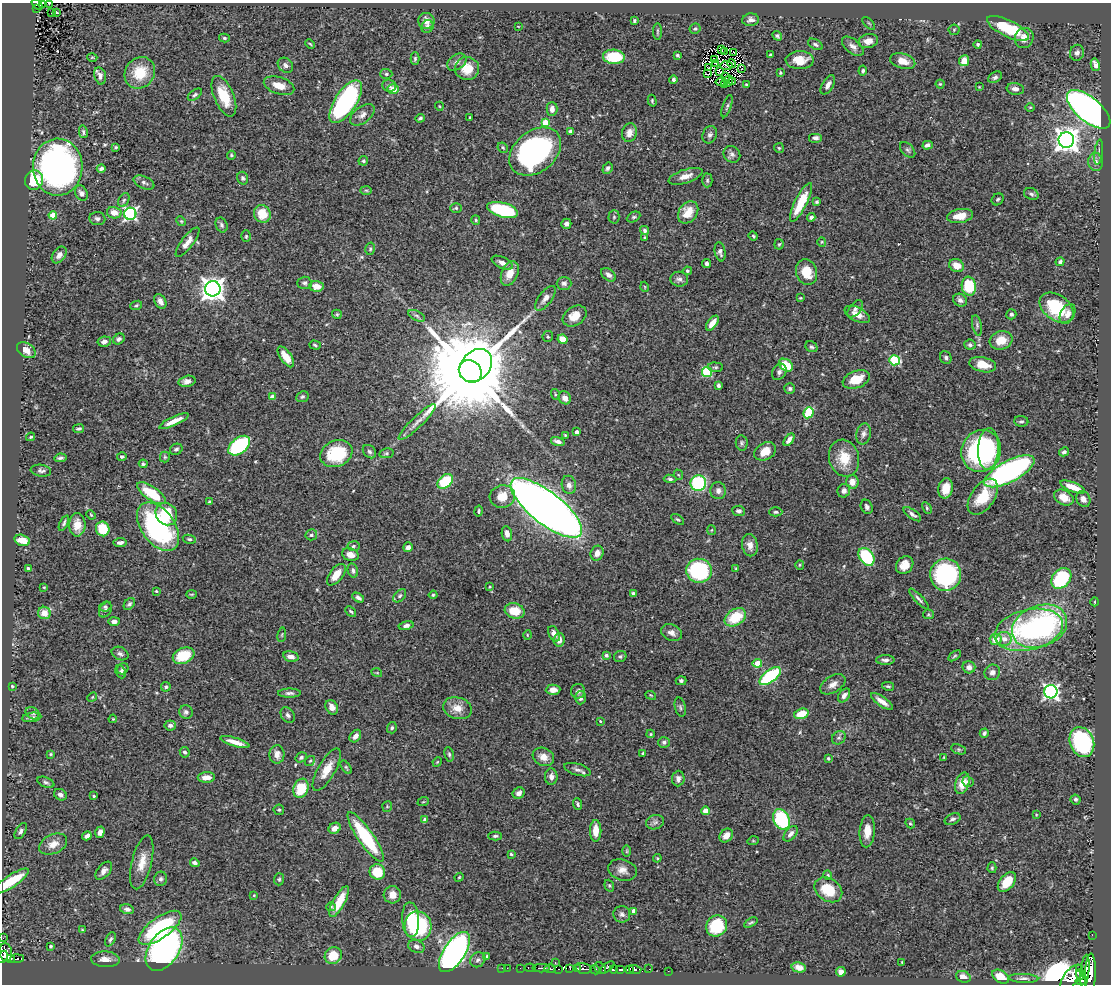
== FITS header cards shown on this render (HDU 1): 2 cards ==
NAXIS1  =                 1109
NAXIS2  =                  982

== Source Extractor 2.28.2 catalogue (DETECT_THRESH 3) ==
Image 1109 x 982 px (HDU 1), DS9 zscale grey, 1 PNG px = 1 image px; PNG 1113 x 986 px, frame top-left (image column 1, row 982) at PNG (2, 3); each listed source drawn as its Kron ellipse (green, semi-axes under 4 px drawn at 4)
Background 0.728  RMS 0.026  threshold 0.0789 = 3 sigma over >= 5 px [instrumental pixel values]
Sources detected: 479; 2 with non-positive FLUX_AUTO (blend fragments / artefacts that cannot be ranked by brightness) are neither listed nor drawn; the other 477 listed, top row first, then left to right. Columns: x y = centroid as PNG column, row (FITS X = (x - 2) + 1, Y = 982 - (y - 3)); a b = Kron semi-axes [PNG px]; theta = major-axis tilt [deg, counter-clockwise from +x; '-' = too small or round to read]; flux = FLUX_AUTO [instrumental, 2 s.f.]
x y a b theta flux
42 3 4 2 - 10
49 3 4 2 - 10
37 4 6 3 -42 53
37 9 3 2 - 15
51 12 3 2 - 2.5
57 12 3 2 - 1.6
634 20 3 3 - 2.4
751 20 8 6 5 7.8
426 21 8 8 - 17
869 23 8 3 -45 1.8
518 26 3 2 - 0.92
427 27 6 6 - 6.5
1008 28 23 8 -26 84
695 29 5 5 - 2.7
954 30 5 5 - 2.3
657 31 8 4 90 2.7
777 36 5 3 - 3.5
224 38 5 4 - 2.9
1024 38 10 9 - 15
868 41 10 7 14 13
310 44 5 3 - 1.7
815 44 8 5 -28 4.2
978 44 4 4 - 3.9
853 46 13 7 -38 9.4
721 50 4 2 - 1.6
725 52 3 2 - 1.9
734 52 3 2 - 1.1
1077 53 8 7 - 7
677 55 4 3 - 3.2
771 55 3 3 - 2.5
92 57 5 3 - 1.7
614 57 11 7 -4 64
415 59 6 4 90 2.8
714 59 3 2 - 1.9
800 60 14 9 0 27
903 61 13 7 -16 18
964 61 5 5 - 22
457 62 10 7 35 8.9
716 63 4 2 - 1.7
732 64 5 2 - 0.053
285 65 8 7 - 6.2
727 65 6 2 -7 1.2
1095 65 6 4 -77 9.9
467 68 12 11 - 34
708 68 4 2 - 1.7
742 69 3 2 - 2.8
719 71 4 2 - 0.43
863 71 5 4 - 3.2
140 73 16 14 51 51
780 73 4 3 - 2.2
386 74 6 5 - 3.2
708 74 3 2 - 1.8
100 76 9 5 -76 7.5
726 76 3 2 - 1.1
995 77 7 5 33 4.3
673 80 4 4 - 4.2
728 81 6 3 64 1.2
721 82 5 2 - 3.2
732 82 2 2 - 1.2
724 84 3 2 - 1.4
746 84 4 3 - 1.6
940 84 4 4 - 2.1
828 85 11 5 59 8.4
279 86 16 8 -18 21
389 86 7 6 - 5.1
979 87 3 2 - 1.2
393 89 5 5 - 19
1015 89 8 5 -8 8.4
195 95 8 4 36 3.5
224 96 21 10 -67 47
652 101 6 3 -74 2.1
346 102 25 10 57 340
439 106 4 3 - 1.5
727 106 11 4 71 3.8
1030 107 5 3 - 1.7
552 109 7 5 90 10
1089 109 26 12 -40 1000
362 115 14 8 38 10
470 117 4 2 - 1.6
420 118 5 3 - 3.3
545 123 4 4 - 36
570 131 4 3 - 3.6
83 132 6 3 -78 3.3
629 133 9 7 76 12
710 135 9 7 66 6
816 138 7 5 0 6.2
1066 140 8 8 - 1700
928 145 5 4 - 6.4
116 147 3 3 - 2.3
503 148 5 4 - 3.4
779 148 5 5 - 2.3
908 150 9 5 -45 4.4
535 151 29 20 39 400
1099 152 13 3 82 4.4
732 154 9 7 -44 5.9
231 155 4 4 - 2.1
363 161 5 4 - 2.6
1096 162 9 7 -84 8.5
58 167 28 25 89 680
608 168 6 4 58 3.8
101 169 4 3 - 4.8
685 176 17 6 18 15
243 178 6 5 - 4
34 180 10 9 - 59
707 180 7 5 89 3
144 182 11 6 -24 5.5
366 190 6 4 -2 2.5
81 193 8 6 -63 6.6
1031 194 7 5 -23 4.3
998 199 6 5 - 3.1
124 200 7 5 60 3.6
801 202 21 6 63 59
817 202 3 3 - 2.6
456 208 6 5 - 3
502 210 16 7 -15 130
688 212 12 9 54 30
114 213 7 5 -13 17
130 214 6 6 - 390
262 214 9 8 - 38
53 215 4 4 - 47
960 216 13 7 9 23
614 217 6 5 - 3.2
634 217 7 5 26 2.8
811 217 4 4 - 4.9
97 219 8 6 -6 5.6
476 220 5 4 - 2.1
181 221 5 4 - 2.1
566 224 5 5 - 5.4
222 225 7 5 -67 4.4
645 230 5 4 - 3.9
246 236 6 4 88 2.7
753 236 4 3 - 2.2
644 237 3 2 - 1.7
187 242 18 6 53 14
822 242 4 4 - 1.8
779 244 5 4 - 2.3
370 249 6 5 - 3
720 252 9 5 -80 6.4
59 255 9 6 54 7.5
1060 262 4 4 - 5
502 263 11 5 -26 8.8
707 263 4 4 - 4.4
957 266 7 6 - 19
687 271 4 4 - 2.7
806 272 13 10 -73 34
510 274 13 8 67 19
608 275 8 5 -38 6.8
679 279 9 7 -6 6.6
304 283 7 6 - 4
564 283 7 6 - 5.7
316 286 7 5 -4 19
969 286 9 7 -81 74
645 287 5 3 - 1.4
213 289 7 7 - 1500
545 298 14 6 52 12
800 298 3 3 - 1.6
960 300 7 6 - 7
160 301 8 5 -61 9.8
136 305 6 4 21 2.4
1057 308 19 12 -36 86
855 309 10 5 50 6
337 314 5 4 - 2.1
857 314 13 7 -27 17
1011 314 5 5 - 3.7
1067 314 11 7 62 9.7
417 316 9 5 -28 4.7
575 316 13 9 33 26
712 323 9 4 53 17
977 325 10 4 -78 4.2
548 337 5 5 - 2.6
119 339 6 5 - 4.7
563 339 5 4 - 21
1001 340 11 9 17 30
104 342 7 5 9 7.7
315 345 6 3 -17 2.7
970 345 6 5 - 4.4
811 347 6 5 - 3.4
26 350 10 6 -33 14
286 357 12 5 -56 24
946 358 6 5 - 4
894 360 5 5 - 98
786 365 8 5 -37 46
983 365 13 7 -12 31
476 366 18 14 47 4100
715 367 8 5 -3 3.3
470 371 12 10 -41 47000
707 372 5 5 - 110
779 372 9 6 57 5.6
856 379 14 8 21 36
187 381 8 5 13 9.5
718 385 4 3 - 3.6
790 389 5 5 - 4
555 394 5 3 - 1.7
272 397 4 4 - 15
302 397 6 5 - 4
565 398 7 6 - 9.4
808 413 6 5 - 75
174 421 16 4 24 19
1021 421 7 5 -6 3.8
417 422 25 5 44 14
79 429 5 4 - 3.6
577 432 4 3 - 7.2
863 434 11 7 77 7.2
565 435 3 3 - 1.7
31 437 4 3 - 2.4
789 440 7 3 52 7.4
558 441 7 4 -18 7.1
742 443 7 6 - 3.7
239 446 12 7 38 180
176 449 6 5 - 4.7
988 449 21 10 87 160
765 451 11 8 27 24
981 451 21 19 62 260
369 452 7 6 - 4.6
1064 452 5 4 - 4.2
336 453 16 13 21 90
386 453 7 5 10 3.3
122 457 5 4 - 2.7
165 457 5 5 - 2.4
60 458 6 3 6 3.9
844 458 19 15 -74 41
143 464 4 4 - 2.9
41 471 10 6 -8 5
1009 471 28 10 28 430
679 475 5 3 - 1.7
670 479 6 4 -7 3.7
445 481 9 6 41 75
852 482 7 6 - 13
698 483 8 7 - 160
569 485 9 7 -78 9.7
1073 487 13 5 -21 22
946 488 10 7 77 30
718 491 8 8 - 7.7
844 491 7 6 - 6.6
151 493 16 6 -35 65
502 496 13 11 12 30
983 497 20 11 55 50
1064 497 10 7 -28 19
1083 499 8 6 -60 10
210 502 4 3 - 3.1
867 507 7 5 -62 5.8
546 508 44 16 -38 2700
927 508 6 4 -62 2.6
478 511 6 4 79 2.5
739 511 6 5 - 5
776 512 6 4 0 3.6
166 514 12 10 -52 59
912 514 10 4 -36 6
91 515 5 3 - 1.6
678 519 7 3 -34 2.6
64 523 8 4 65 3.4
77 525 11 8 -90 20
158 527 27 16 -54 300
103 529 7 6 - 47
712 530 5 3 - 1.6
507 534 8 5 -80 8.8
311 535 6 5 - 3.9
189 539 6 4 -10 3.3
22 540 8 5 -16 24
120 542 6 4 6 6.1
750 545 11 8 -80 13
353 546 6 5 - 3.4
408 547 5 4 - 7.7
597 553 7 6 - 11
350 555 8 6 -17 15
866 557 10 6 -53 110
800 565 5 4 - 2
905 565 9 8 - 22
736 568 3 2 - 1.4
28 569 4 3 - 3.2
353 570 7 5 -75 4.8
699 571 12 12 - 180
336 575 13 6 52 24
946 575 16 15 - 230
1061 578 11 8 49 130
44 587 3 3 - 1.5
490 587 4 3 - 1.5
156 591 4 3 - 1.6
191 594 5 3 - 1.7
633 594 4 3 - 3.5
433 595 4 4 - 2.4
400 596 8 5 45 4
358 598 6 4 -30 5.6
919 599 13 3 -47 4.8
1095 602 4 4 - 2.1
129 604 7 5 48 3.9
105 607 6 5 - 3.2
105 610 8 6 58 3.9
351 611 6 4 -44 2.7
515 611 10 7 -17 36
44 613 6 6 - 20
928 614 5 4 - 2.4
735 617 11 8 32 61
114 621 6 4 1 7.1
406 625 7 4 12 6.8
1039 626 28 20 21 350
1029 630 35 20 13 230
671 633 11 8 -24 10
554 634 8 5 -61 9.3
282 635 7 3 81 1.8
527 635 5 3 - 1.6
996 639 6 5 - 22
1004 639 7 7 - 11
559 640 7 5 83 10
120 654 9 6 -24 5.3
606 655 4 4 - 3.7
184 656 11 8 22 59
620 656 6 5 - 3.6
955 656 7 4 34 2.6
291 657 8 5 -15 11
885 660 9 5 -1 5.6
757 663 4 4 - 43
969 667 6 6 - 8.7
123 669 6 5 - 3.3
121 672 7 5 -65 3.9
992 672 8 7 - 8.9
377 673 5 3 - 1.6
770 676 12 6 37 160
681 681 5 4 - 3.5
833 684 14 8 32 12
12 686 4 3 - 2.1
888 686 6 3 -13 2.6
166 687 5 4 - 2.8
553 690 7 5 3 11
578 691 7 7 - 6.2
1051 692 6 6 - 510
289 693 11 4 0 5.6
651 695 6 3 -21 1.6
844 695 8 5 53 7.7
92 697 5 4 - 1.7
580 698 6 5 - 6.6
882 702 13 4 -36 14
332 707 7 6 - 12
680 707 10 5 -76 4
457 708 14 10 -16 21
186 712 7 6 - 5.2
32 713 7 5 -33 4.1
801 714 7 5 16 38
288 715 8 6 -55 5.5
32 717 10 4 8 5.2
113 719 4 3 - 1.6
600 721 3 3 - 1.7
170 725 6 5 - 5.7
392 728 6 5 - 3
984 733 5 4 - 3.5
651 734 4 3 - 2.1
355 736 7 5 52 9.6
839 738 7 6 - 4.9
235 742 15 4 -17 16
664 742 6 5 - 4.2
1082 742 15 12 -68 200
959 749 8 5 -20 3
185 752 5 5 - 4.8
643 753 3 3 - 2.1
51 754 4 4 - 1.9
277 754 9 7 87 13
449 754 7 4 -80 3.2
301 757 6 4 34 3.9
543 757 11 8 -27 15
944 757 4 3 - 1.5
828 758 4 3 - 2.1
310 761 6 4 41 2.4
437 762 5 4 - 1.6
346 767 7 4 -54 2.6
327 770 24 8 60 25
578 770 14 6 -16 7
206 777 8 5 2 14
551 777 8 6 88 8.8
678 778 8 6 84 6.8
46 782 9 5 -23 4.2
968 782 5 5 - 4
962 783 11 7 71 24
301 788 10 7 70 53
519 793 6 5 - 7
60 795 6 5 - 7.6
94 796 3 3 - 2.3
1076 799 5 4 - 3.7
423 802 6 3 18 1.6
578 804 6 4 -68 3
387 806 5 5 - 2.2
279 810 5 5 - 2.6
705 811 4 4 - 26
1036 815 4 4 - 1.5
425 819 4 3 - 6.6
781 819 10 8 -65 130
952 819 8 5 25 4.9
655 822 9 7 18 5.6
910 823 5 4 - 2.1
335 828 6 5 - 13
21 831 9 5 60 5
596 831 11 5 90 24
867 831 16 7 86 19
100 832 6 4 71 8.8
791 834 9 5 50 7.6
87 836 5 4 - 7.9
495 836 7 4 2 3.8
726 836 7 6 - 15
366 837 29 7 -56 130
753 841 6 3 17 1.8
53 844 15 9 25 19
627 851 6 4 90 2.1
511 854 3 3 - 2.4
657 858 4 4 - 1.9
142 862 27 10 76 27
195 863 5 4 - 6.1
992 868 5 4 - 2.6
622 870 15 10 -16 14
104 871 10 6 49 8.2
377 872 8 7 - 50
828 875 5 4 - 2.2
459 877 4 4 - 2
161 879 7 6 - 4.3
279 879 6 5 - 2.8
11 881 21 6 32 67
1007 882 11 7 51 44
609 886 6 4 -70 2.6
828 890 15 11 -33 51
254 895 4 4 - 1.5
392 895 9 8 - 17
339 902 17 6 61 37
331 907 4 4 - 2.4
127 909 7 5 -15 6.1
634 911 4 4 - 12
622 914 8 8 - 6.3
411 920 17 8 -86 43
751 922 7 4 32 2.7
418 926 14 13 - 190
717 926 11 10 - 70
160 928 25 10 36 160
82 930 3 2 - 1.3
1092 935 2 2 - 7.6
3 938 3 2 - 4.2
110 939 7 4 64 3.8
51 946 4 3 - 2.4
416 946 8 6 -22 7.8
164 949 24 15 55 590
6 952 9 6 -83 390
454 952 23 11 57 690
333 956 9 8 - 36
487 956 3 3 - 2.6
3 957 6 4 63 240
10 958 4 3 - 61
17 959 7 3 3 140
105 959 14 8 -3 13
478 960 8 7 - 5.4
902 962 2 2 - 1.4
555 963 3 2 - 48
607 967 8 3 38 290
799 967 7 5 -13 8.5
502 968 2 2 - 9.9
507 968 2 2 - 4.8
520 968 2 2 - 6.1
530 968 5 3 - 47
541 968 8 3 0 470
570 968 3 2 - 14
584 968 8 5 -13 220
600 968 6 5 - 290
550 969 5 3 - 310
558 969 3 2 - 32
577 969 4 3 - 130
614 969 4 4 - 330
629 969 4 3 - 460
635 969 6 4 -16 350
649 969 3 2 - 4.8
1080 969 4 4 - 330
595 970 5 3 - 290
620 970 5 3 - 360
668 971 2 2 - 6
1085 971 16 4 84 1100
841 972 5 4 - 9.8
1091 973 19 5 89 2400
1080 974 5 4 - 200
963 977 7 5 -20 10
1001 977 9 6 -32 21
1072 977 15 7 50 2000
1023 978 15 4 -2 5.8
1082 981 6 2 12 21
At the frame edge (FLAGS 8, measured only in part): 6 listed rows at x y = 42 3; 49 3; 37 4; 11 881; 3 938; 3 957
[2 non-positive-flux detections neither listed nor drawn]